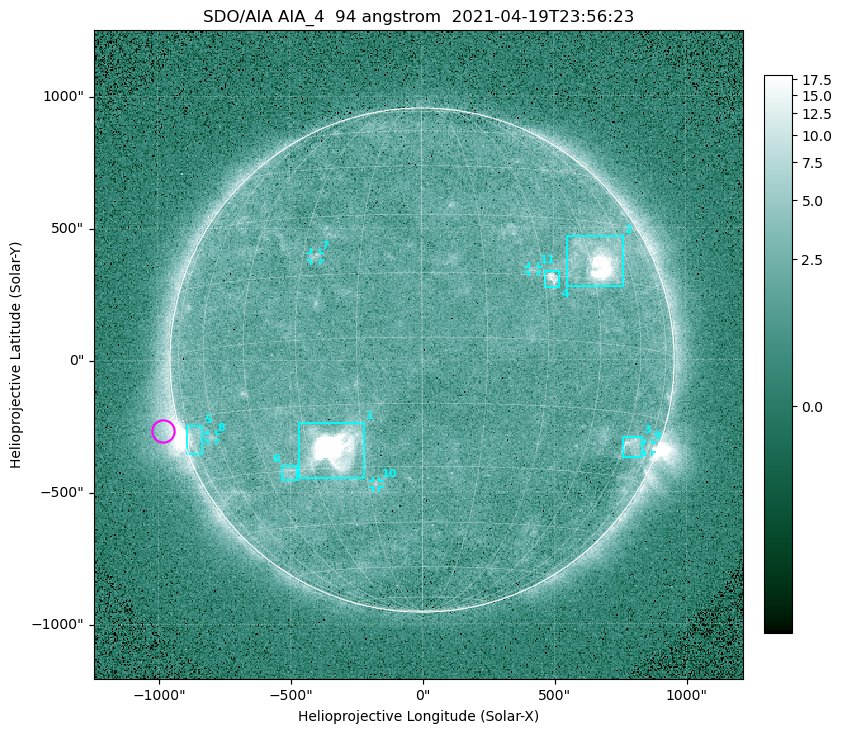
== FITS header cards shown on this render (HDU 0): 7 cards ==
TELESCOP= 'SDO/AIA '
INSTRUME= 'AIA_4   '
WAVELNTH=                   94
WAVEUNIT= 'angstrom'
DATE-OBS= '2021-04-19T23:56:23.12'
CTYPE1  = 'HPLN-TAN'
CTYPE2  = 'HPLT-TAN'

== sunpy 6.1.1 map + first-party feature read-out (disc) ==
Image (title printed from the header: SDO/AIA AIA_4  94 angstrom  2021-04-19T23:56:23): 512 x 512 px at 4.8 arcsec/px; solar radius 955 arcsec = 199 px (full disc in frame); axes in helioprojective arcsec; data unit not stated in the header (colour bar unlabelled)
Orientation: roll -0.137 deg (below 1 deg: not rotated)
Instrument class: DISC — disc imager (sunpy class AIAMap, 94 A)
Bright regions (active regions / flare kernels): reference = the median radial profile (limb darkening/brightening removed); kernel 5 px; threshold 5 sigma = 2.5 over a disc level ~1.8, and >= 1.15x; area >= 9 px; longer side >= 5 px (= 24 arcsec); searched inside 0.97 R_sun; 11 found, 11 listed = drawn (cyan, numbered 1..; 5 of them under ~33 arcsec drawn as corner ticks so the feature stays visible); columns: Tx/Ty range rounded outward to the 10 arcsec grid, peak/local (2 s.f.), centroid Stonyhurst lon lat
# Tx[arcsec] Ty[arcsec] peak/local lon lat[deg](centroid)
1 -470..-220 -450..-230 1321 -23 -25
2 550..760 280..470 43 +48 +20
3 760..830 -370..-290 4.3 +64 -22
4 460..520 270..340 6.7 +32 +14
5 -900..-830 -360..-250 6.6 -73 -19
6 -540..-470 -450..-400 3 -38 -30
7 -420..-380 380..410 3.1 -27 +20
8 -810..-780 -300..-280 3 -63 -20
9 840..870 -350..-310 2.8 +75 -22
10 -190..-160 -480..-450 2.9 -13 -34
11 400..440 330..360 2.9 +27 +16
Off-limb structures (1.02-1.3 R_sun): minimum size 50 px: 7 found; the strongest spans PA ~90..115 deg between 1.02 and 1.21 R_sun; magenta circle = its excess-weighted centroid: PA ~105 deg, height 1.06 R_sun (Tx ~-980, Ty ~-270 arcsec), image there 4.4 x the reference